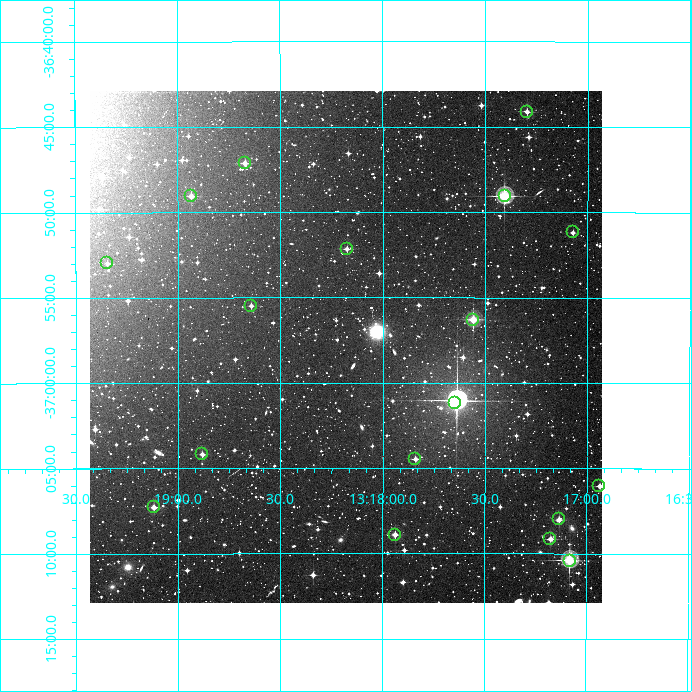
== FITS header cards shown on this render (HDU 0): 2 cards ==
NAXIS1  =                  512
NAXIS2  =                  512

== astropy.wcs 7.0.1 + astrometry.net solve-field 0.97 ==
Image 512 x 512 px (HDU 0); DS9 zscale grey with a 90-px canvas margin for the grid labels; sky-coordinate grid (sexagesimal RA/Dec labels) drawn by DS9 from the SOLVED WCS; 18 Tycho-2 reference stars matched to detected sources circled (green)
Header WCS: RA---TAN/DEC--TAN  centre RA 13:18:11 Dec -36:58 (199.54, -36.96 deg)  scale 3.52 arcsec/px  FOV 30.0' x 30.0'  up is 0 deg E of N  parity normal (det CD < 0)
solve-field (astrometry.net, Tycho-2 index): VERIFIED the header's WCS against the Tycho-2 star catalogue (verified at 2 index scales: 11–18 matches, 0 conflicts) and refined it, rather than solving blind
Solved WCS: RA---TAN-SIP/DEC--TAN-SIP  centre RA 13:18:11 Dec -36:58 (199.55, -36.96 deg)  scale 3.52 arcsec/px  FOV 30.0' x 30.0'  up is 0 deg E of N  parity normal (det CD < 0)
The solver's refit moves the header's centre by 1.4 arcsec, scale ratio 1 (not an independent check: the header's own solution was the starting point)
Tycho-2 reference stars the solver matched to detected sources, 18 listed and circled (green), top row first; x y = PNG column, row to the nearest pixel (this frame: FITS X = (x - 90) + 1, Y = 512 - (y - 91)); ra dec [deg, ICRS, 3 dp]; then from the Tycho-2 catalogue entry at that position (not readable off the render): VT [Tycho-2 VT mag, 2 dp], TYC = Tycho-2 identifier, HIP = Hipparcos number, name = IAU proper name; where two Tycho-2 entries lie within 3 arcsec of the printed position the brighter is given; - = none
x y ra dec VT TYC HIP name
527 112 199.324 -36.735 11.22 7275-415-1 - -
245 163 199.668 -36.785 11.05 7275-1559-1 - -
191 196 199.734 -36.817 11.41 7275-140-1 - -
505 196 199.351 -36.817 9.02 7275-1205-1 64830 -
573 232 199.268 -36.853 11.57 7275-1882-1 - -
347 249 199.544 -36.869 11.56 7275-1978-1 - -
107 263 199.836 -36.883 12.09 7275-894-1 - -
251 306 199.661 -36.925 11.61 7275-1265-1 - -
473 320 199.389 -36.938 10.62 7275-930-1 64846 -
455 403 199.411 -37.019 10.81 7275-2077-1 64859 -
202 454 199.721 -37.070 11.85 7275-1573-1 - -
415 459 199.460 -37.074 11.67 7275-1525-1 - -
599 486 199.234 -37.100 11.97 7275-1112-1 - -
154 507 199.780 -37.121 11.37 7275-1453-1 - -
559 519 199.284 -37.133 11.19 7275-1248-1 - -
395 535 199.485 -37.148 11.22 7275-1312-1 - -
550 539 199.294 -37.152 11.59 7275-1961-1 - -
570 561 199.270 -37.174 9.00 7275-1900-1 - -